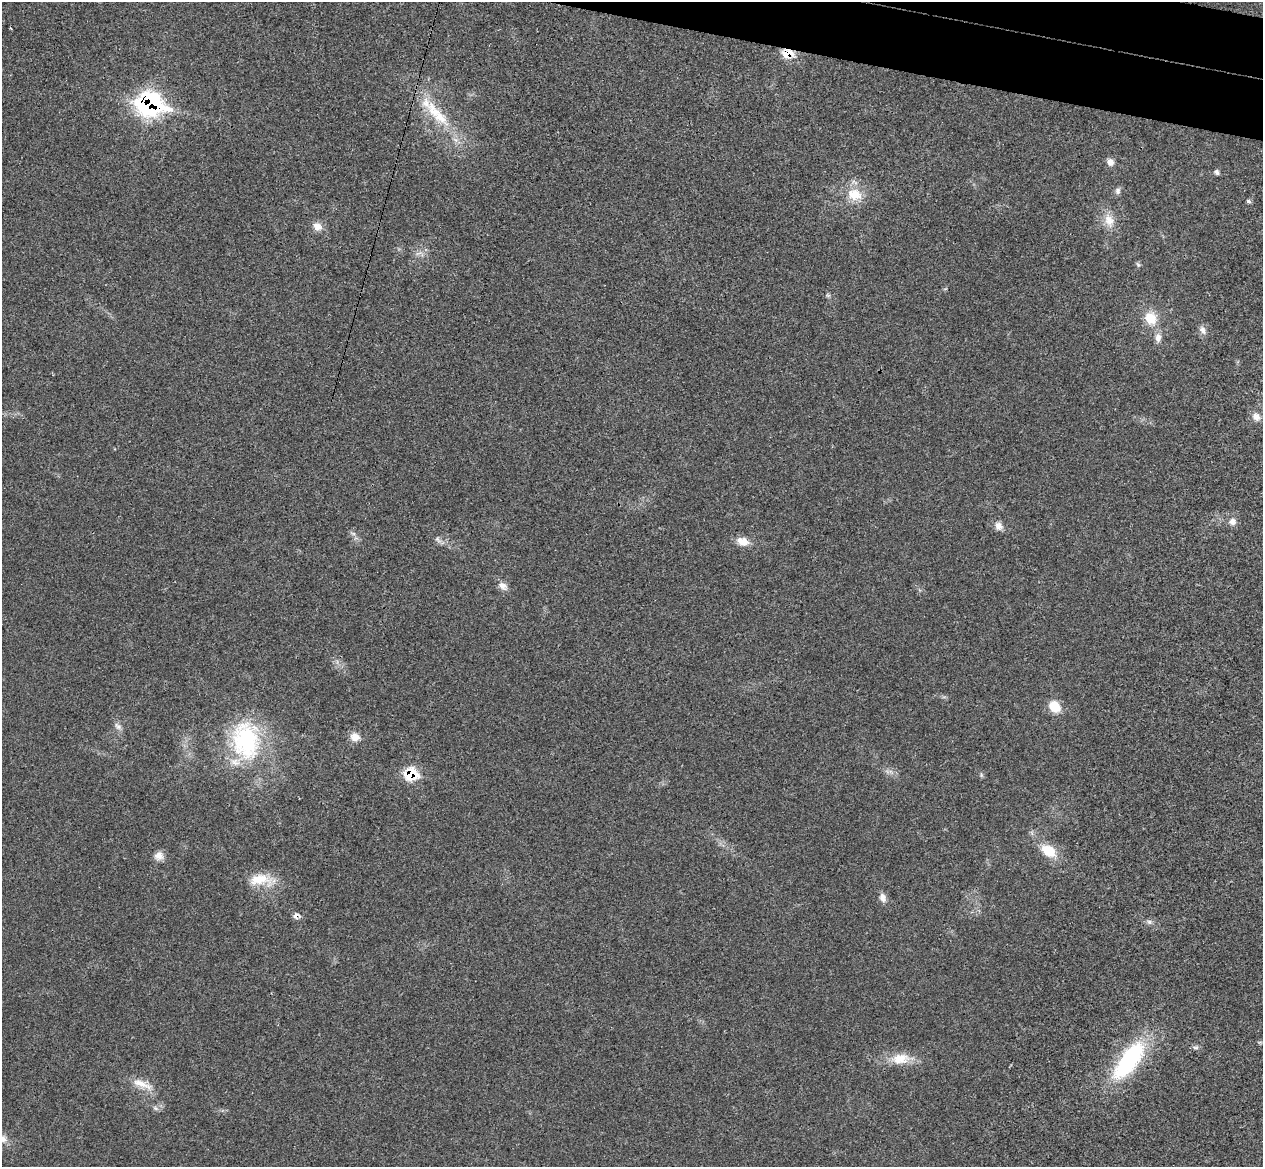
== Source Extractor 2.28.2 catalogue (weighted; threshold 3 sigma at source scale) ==
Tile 10 of 4 x 4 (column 2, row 3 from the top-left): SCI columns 1281-2541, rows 1467-2631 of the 5084 x 5145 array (HDU 1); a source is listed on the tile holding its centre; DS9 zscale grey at full resolution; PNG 1265 x 1169 px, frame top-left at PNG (2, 2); no overlay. Shown black and unused: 3% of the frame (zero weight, under 3 of 4 exposures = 6% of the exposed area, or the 3 px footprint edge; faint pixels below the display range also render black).
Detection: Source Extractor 2.28.2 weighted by HDU 2 'WHT'; one run over the whole footprint, this tile lists its part. Background 0.0253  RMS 0.0061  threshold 0.0274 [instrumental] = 3 sigma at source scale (4.5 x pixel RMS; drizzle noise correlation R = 1.50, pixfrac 1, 0.05/0.05 arcsec/px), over >= 5 px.
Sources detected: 36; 1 inside a brighter listed object's ellipse — not listed separately; the other 35 listed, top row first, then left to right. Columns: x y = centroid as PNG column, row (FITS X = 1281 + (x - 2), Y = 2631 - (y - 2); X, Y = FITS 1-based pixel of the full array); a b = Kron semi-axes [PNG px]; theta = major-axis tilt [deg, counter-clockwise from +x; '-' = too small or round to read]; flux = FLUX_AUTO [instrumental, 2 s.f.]
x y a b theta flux
788 53 12 9 -1 10
149 104 15 12 -7 180
440 117 29 15 -39 19
1110 162 9 8 - 3.1
1217 172 7 6 - 1.4
1118 191 9 7 80 1.9
855 195 20 16 -13 13
1248 201 7 5 -28 1
1109 220 19 12 -70 8.2
317 227 13 10 -32 4.7
1151 318 18 15 -52 12
1202 330 11 7 -63 2.9
1158 338 12 8 87 3.7
1256 417 12 9 -45 3.9
1232 522 11 10 - 3.4
999 526 11 9 -55 3.7
438 539 11 4 -67 1.4
743 541 14 10 -18 6.9
502 586 12 8 -31 3.8
1054 707 13 11 -49 11
118 726 11 6 -48 2.3
355 737 12 11 - 5.3
246 740 54 38 -84 70
411 774 11 9 0 26
1048 851 18 12 -34 14
159 856 12 10 31 4.1
260 880 32 15 -1 15
883 898 12 8 -78 3.3
296 916 8 7 - 2.6
1149 922 8 6 -22 1.6
1195 1048 9 4 0 1.4
900 1059 26 14 6 12
1129 1060 52 19 54 65
142 1084 33 8 -21 8.1
155 1108 8 4 -44 1.3
Overlapping masked pixels (flux is a lower limit): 4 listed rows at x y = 788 53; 149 104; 411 774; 296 916